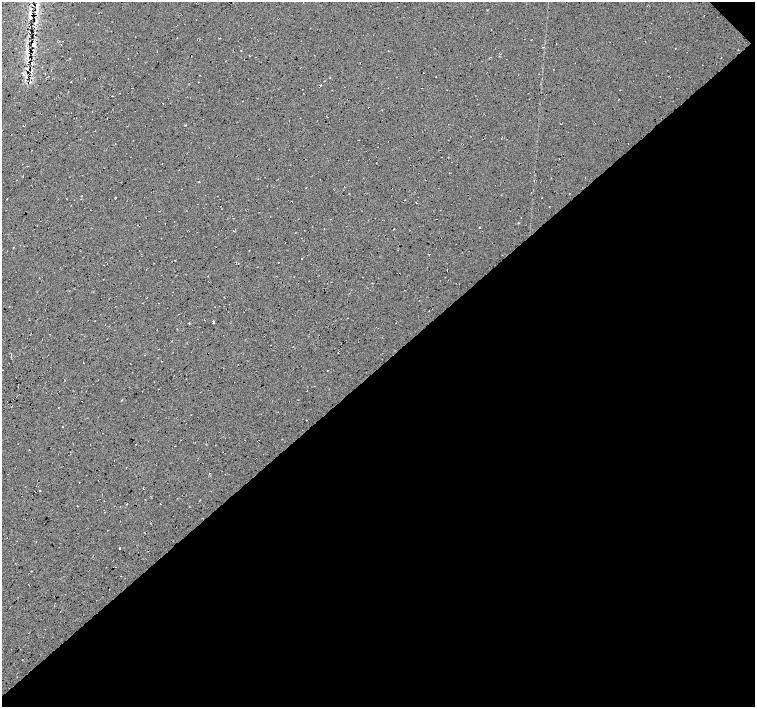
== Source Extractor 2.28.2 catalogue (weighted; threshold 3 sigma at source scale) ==
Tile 12 of 4 x 4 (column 4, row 3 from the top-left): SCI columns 4515-6019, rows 1556-2964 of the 6020 x 5994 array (HDU 1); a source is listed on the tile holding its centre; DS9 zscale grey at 2 x 2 block average (1 PNG px = mean of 2 x 2 image px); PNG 757 x 709 px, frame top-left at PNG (2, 2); no overlay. Shown black and unused: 48% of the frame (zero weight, under 2 of 3 exposures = <1% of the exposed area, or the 3 px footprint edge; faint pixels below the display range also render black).
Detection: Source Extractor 2.28.2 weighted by HDU 2 'WHT'; one run over the whole footprint, this tile lists its part. Background 0.0325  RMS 0.013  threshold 0.0563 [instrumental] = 3 sigma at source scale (4.5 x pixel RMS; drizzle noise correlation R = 1.50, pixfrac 1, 0.0396/0.0396 arcsec/px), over >= 5 px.
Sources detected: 15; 1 cosmic-ray / hot-pixel residue — not listed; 1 inside a brighter listed object's ellipse — not listed separately; the other 13 listed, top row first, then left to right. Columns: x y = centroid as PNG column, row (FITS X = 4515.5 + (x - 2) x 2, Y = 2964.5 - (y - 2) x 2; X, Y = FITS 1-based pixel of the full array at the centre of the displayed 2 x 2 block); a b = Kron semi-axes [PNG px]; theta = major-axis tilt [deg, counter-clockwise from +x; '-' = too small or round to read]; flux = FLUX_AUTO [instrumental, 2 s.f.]
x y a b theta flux
37 5 4 3 - 5.6
30 16 4 2 - 1.4
35 32 3 2 - 1.3
33 45 4 3 - 3.8
675 48 2 2 - 1.2
249 56 2 2 - 1.1
32 63 5 2 - 2.3
26 77 2 2 - 1.3
29 82 4 2 - 2.1
214 322 2 2 - 680
130 364 2 2 - 0.9
136 444 2 2 - 0.94
119 548 2 2 - 1.7
Diffuse or blended objects may show on this block-average render without a row.